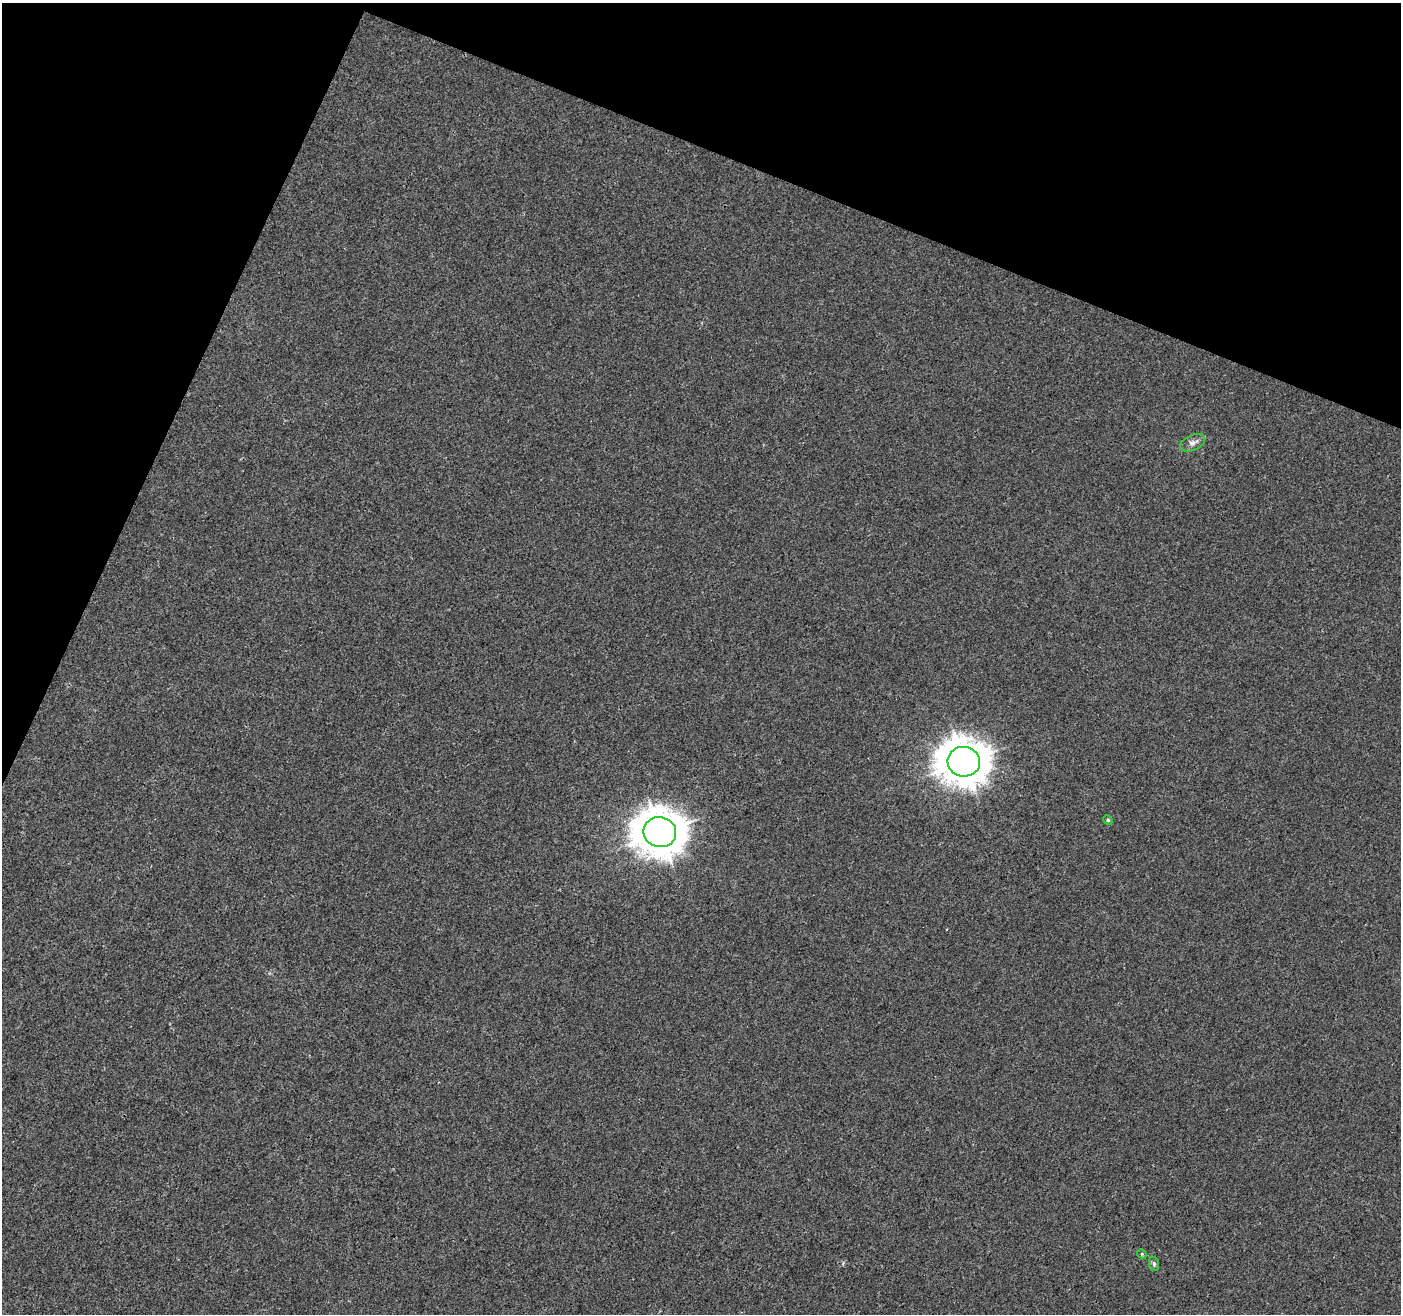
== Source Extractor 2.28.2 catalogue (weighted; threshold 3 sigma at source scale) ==
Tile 2 of 4 x 4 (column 2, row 1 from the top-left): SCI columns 1407-2805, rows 4209-5520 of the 5602 x 5727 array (HDU 1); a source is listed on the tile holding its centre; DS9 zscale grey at full resolution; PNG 1403 x 1316 px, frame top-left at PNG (2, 3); each listed source drawn as its Kron ellipse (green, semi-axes under 4 px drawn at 4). Shown black and unused: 20% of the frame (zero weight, under 3 of 4 exposures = <1% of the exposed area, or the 3 px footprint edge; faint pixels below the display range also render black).
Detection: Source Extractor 2.28.2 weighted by HDU 2 'WHT'; one run over the whole footprint, this tile lists its part. Background 1.73e-04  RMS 0.0017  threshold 0.00773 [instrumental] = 3 sigma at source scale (4.5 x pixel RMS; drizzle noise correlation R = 1.50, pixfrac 1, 0.0396/0.0396 arcsec/px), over >= 5 px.
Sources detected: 6; all 6 listed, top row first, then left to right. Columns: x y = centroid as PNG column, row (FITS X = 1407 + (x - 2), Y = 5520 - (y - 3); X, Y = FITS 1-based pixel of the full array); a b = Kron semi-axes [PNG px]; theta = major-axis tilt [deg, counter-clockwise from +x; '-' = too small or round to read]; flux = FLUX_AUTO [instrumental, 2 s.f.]
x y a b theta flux
1192 443 13 7 23 0.89
964 762 16 15 - 400
1108 820 5 4 - 0.2
660 832 16 15 - 430
1142 1254 5 4 - 0.22
1154 1264 7 5 -81 0.37